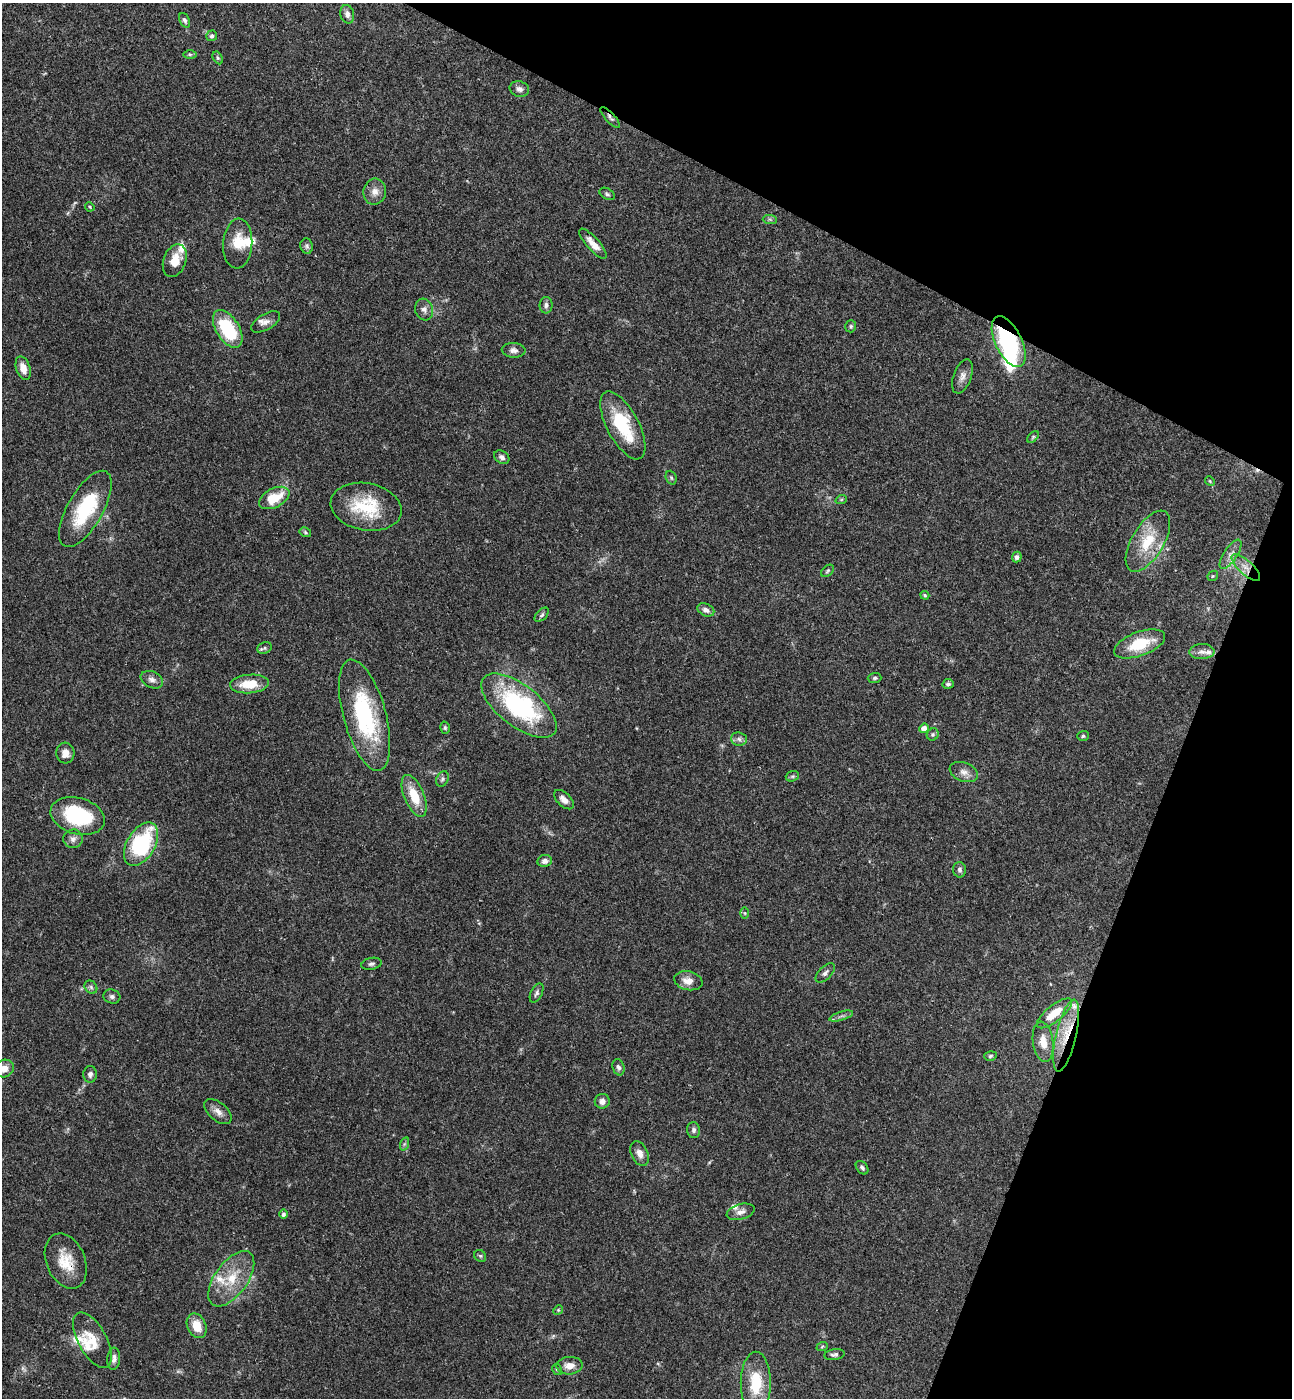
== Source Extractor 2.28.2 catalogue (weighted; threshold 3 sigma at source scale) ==
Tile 8 of 4 x 4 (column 4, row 2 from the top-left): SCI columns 4062-5351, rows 2822-4217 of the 5679 x 5641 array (HDU 1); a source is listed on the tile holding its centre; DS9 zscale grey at full resolution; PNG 1294 x 1400 px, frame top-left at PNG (2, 3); each listed source drawn as its Kron ellipse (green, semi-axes under 4 px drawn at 4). Shown black and unused: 21% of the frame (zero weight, under 3 of 4 exposures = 6% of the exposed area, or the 3 px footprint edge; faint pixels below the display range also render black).
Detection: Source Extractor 2.28.2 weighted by HDU 2 'WHT'; one run over the whole footprint, this tile lists its part. Background 0.0613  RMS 0.003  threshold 0.0137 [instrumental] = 3 sigma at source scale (4.5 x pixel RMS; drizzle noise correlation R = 1.50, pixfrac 1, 0.05/0.05 arcsec/px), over >= 5 px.
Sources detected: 115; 1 too faint to see at this stretch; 1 inside a brighter object's white glare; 1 cosmic-ray / hot-pixel residue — neither listed nor drawn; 9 inside a brighter listed object's ellipse — not listed separately; the other 103 listed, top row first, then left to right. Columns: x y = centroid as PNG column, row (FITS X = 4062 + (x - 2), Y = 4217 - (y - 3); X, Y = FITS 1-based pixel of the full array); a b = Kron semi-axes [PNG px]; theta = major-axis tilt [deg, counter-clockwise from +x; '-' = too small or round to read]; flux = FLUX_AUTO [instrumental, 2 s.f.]
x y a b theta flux
347 14 9 6 -76 1.3
185 20 8 5 -67 0.75
212 36 5 5 - 0.67
190 54 6 4 -1 0.47
218 58 7 4 -61 0.5
519 89 10 7 -16 1.3
610 118 13 5 -47 0.93
375 192 13 11 81 2.5
607 194 8 5 -30 0.66
90 207 5 4 - 0.34
770 219 7 4 -2 0.57
238 244 25 14 86 6.3
593 244 19 6 -48 2.7
307 246 7 6 - 0.72
175 261 17 11 69 5.1
546 305 8 6 88 1
424 309 11 9 -73 1.6
266 322 16 8 30 2
851 326 6 5 - 0.51
228 329 21 11 -58 18
1009 342 27 13 -64 34
514 350 12 7 -3 1.3
23 368 12 7 -72 2.8
962 376 18 9 70 2
623 425 37 16 -62 16
1033 437 7 4 45 0.44
502 457 8 6 -32 1.2
671 478 7 5 -69 0.53
1210 481 5 4 - 0.34
274 498 16 9 27 7.8
841 500 6 3 19 0.35
366 507 36 23 -10 16
85 509 43 17 60 21
305 532 6 4 -30 0.51
1148 541 34 16 59 11
1231 554 17 6 56 1.9
1017 557 5 5 - 0.79
1246 567 18 7 -42 2.9
828 571 7 5 42 0.52
1213 576 5 4 - 0.39
925 595 4 3 - 0.37
706 610 9 6 -24 1.4
542 615 8 5 45 0.6
1140 644 27 12 20 10
265 648 7 5 23 0.68
1202 652 12 7 1 1.6
875 678 7 5 3 0.52
152 680 12 8 -25 1.6
249 684 19 9 5 7.1
948 684 6 5 - 0.63
519 706 45 20 -38 39
365 715 57 21 -75 33
445 728 6 4 -76 0.5
924 728 5 4 - 2.1
933 734 6 5 - 0.61
1083 736 5 5 - 0.52
739 739 8 6 -6 1.1
65 753 10 9 - 2.4
964 772 14 9 -20 2.1
792 776 7 5 20 0.5
442 779 8 6 62 0.75
414 796 22 10 -68 7.6
564 800 12 6 -44 2.1
78 816 28 18 -16 25
73 839 9 9 - 1.5
141 844 23 14 60 31
545 861 7 6 - 1.3
960 870 8 6 -88 0.89
745 913 6 4 -89 0.36
371 964 10 6 12 0.83
825 973 12 6 45 1.1
688 981 14 9 -12 3.1
91 987 7 5 -47 0.81
537 993 10 6 65 0.94
112 996 8 7 - 0.91
1054 1013 21 8 39 6.4
841 1016 12 4 17 0.93
1066 1036 37 10 77 9.1
1043 1042 20 10 -82 4
990 1056 6 4 16 0.48
618 1067 8 5 -74 0.86
4 1069 10 8 30 2.7
90 1074 8 6 87 0.99
602 1101 7 7 - 1.5
218 1112 16 9 -40 2.3
694 1130 8 6 -81 0.95
404 1144 7 4 71 0.51
640 1154 13 8 -65 2
862 1168 7 5 -51 0.72
741 1212 14 7 15 1.8
283 1214 4 4 - 0.89
480 1256 6 5 - 0.48
66 1261 29 19 -67 8.2
231 1279 32 16 54 9.5
558 1310 5 4 - 0.34
197 1326 13 9 -66 5
92 1340 31 14 -61 6
822 1347 6 3 21 0.37
834 1355 10 5 9 0.81
114 1359 11 6 85 1.3
569 1366 13 8 4 2.8
557 1369 6 4 -59 0.54
756 1383 31 15 90 11
Overlapping masked pixels (flux is a lower limit): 6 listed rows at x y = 610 118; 1009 342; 1148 541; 1246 567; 1066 1036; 66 1261
Isophote crosses this tile's border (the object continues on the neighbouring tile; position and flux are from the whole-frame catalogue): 1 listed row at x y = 4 1069